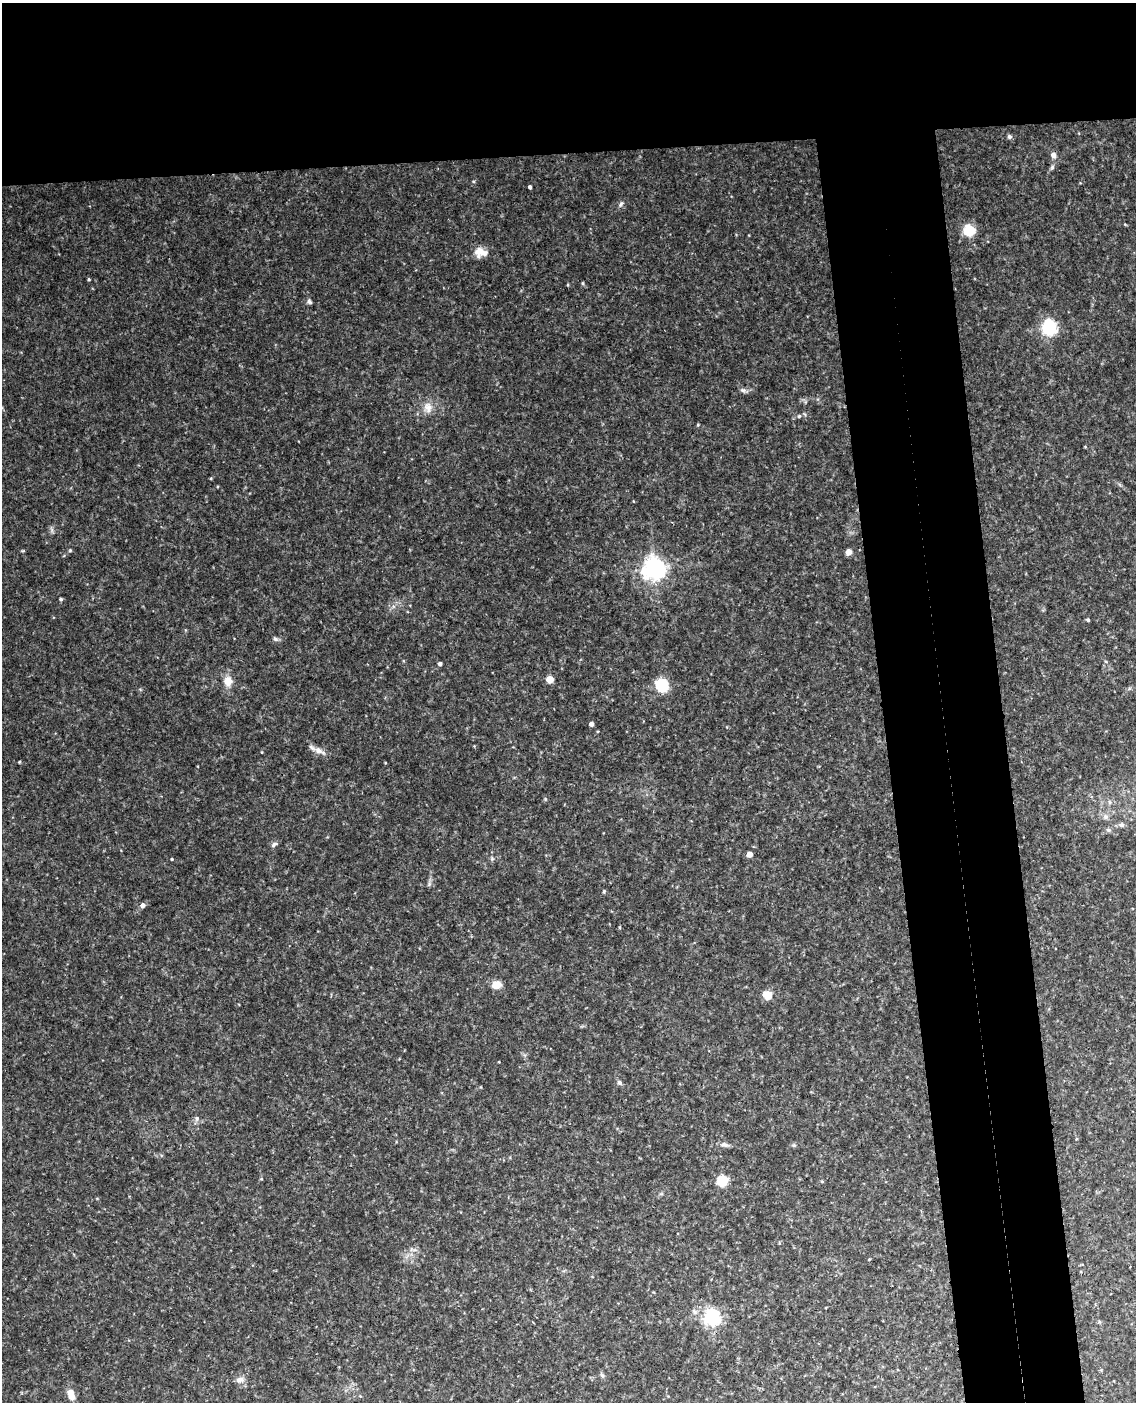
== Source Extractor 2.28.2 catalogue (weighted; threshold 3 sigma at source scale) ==
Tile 2 of 4 x 3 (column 2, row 1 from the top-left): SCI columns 1194-2327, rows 3044-4443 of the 4652 x 4581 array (HDU 1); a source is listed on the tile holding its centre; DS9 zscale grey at full resolution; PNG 1138 x 1404 px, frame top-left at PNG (2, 3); no overlay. Shown black and unused: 20% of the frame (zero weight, under 3 of 4 exposures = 6% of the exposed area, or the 3 px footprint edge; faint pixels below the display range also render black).
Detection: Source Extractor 2.28.2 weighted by HDU 2 'WHT'; one run over the whole footprint, this tile lists its part. Background 0.116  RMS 0.01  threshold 0.0451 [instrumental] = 3 sigma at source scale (4.5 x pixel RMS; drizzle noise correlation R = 1.50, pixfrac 1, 0.05/0.05 arcsec/px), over >= 5 px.
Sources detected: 43; all 43 listed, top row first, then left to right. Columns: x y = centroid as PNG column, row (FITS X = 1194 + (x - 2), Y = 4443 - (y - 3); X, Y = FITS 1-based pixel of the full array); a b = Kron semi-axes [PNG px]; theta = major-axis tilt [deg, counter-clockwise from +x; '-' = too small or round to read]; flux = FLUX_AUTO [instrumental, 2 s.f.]
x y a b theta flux
1009 136 6 5 - 1.9
1053 155 7 6 - 3.6
530 187 4 3 - 2.2
621 204 7 4 53 1.7
969 230 9 9 - 27
480 252 16 10 -10 11
89 279 4 3 - 0.96
309 301 7 5 -57 2.1
1049 328 6 6 - 240
743 390 8 6 -21 2.4
428 407 14 9 -79 7.6
799 416 4 4 - 1.1
848 552 4 4 - 11
655 568 7 7 - 680
61 599 4 4 - 1.4
1088 620 4 4 - 1.5
275 639 7 5 -23 2
440 664 4 4 - 2.7
550 679 5 5 - 23
228 681 11 9 -87 9.8
662 685 7 6 - 81
591 724 4 4 - 4.4
318 750 12 7 -28 5.8
1105 817 6 4 72 2
1122 825 7 6 - 2.3
1108 830 6 4 -1 1.8
274 844 10 5 39 2.3
749 854 4 4 - 9.5
172 859 3 3 - 0.75
604 891 4 4 - 1.2
143 905 5 5 - 4
496 985 8 7 - 13
767 995 8 7 - 12
619 1082 7 5 -46 2.4
197 1118 7 5 -83 2.1
724 1145 11 6 -16 3.1
261 1179 4 3 - 0.87
722 1181 7 6 - 36
822 1181 5 3 - 0.97
869 1259 4 3 - 0.71
712 1317 7 6 - 230
240 1380 11 7 13 4.6
71 1394 13 7 -74 9.3
Unlisted compact peaks at least as high as the median listed source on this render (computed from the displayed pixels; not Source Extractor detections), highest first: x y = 70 550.